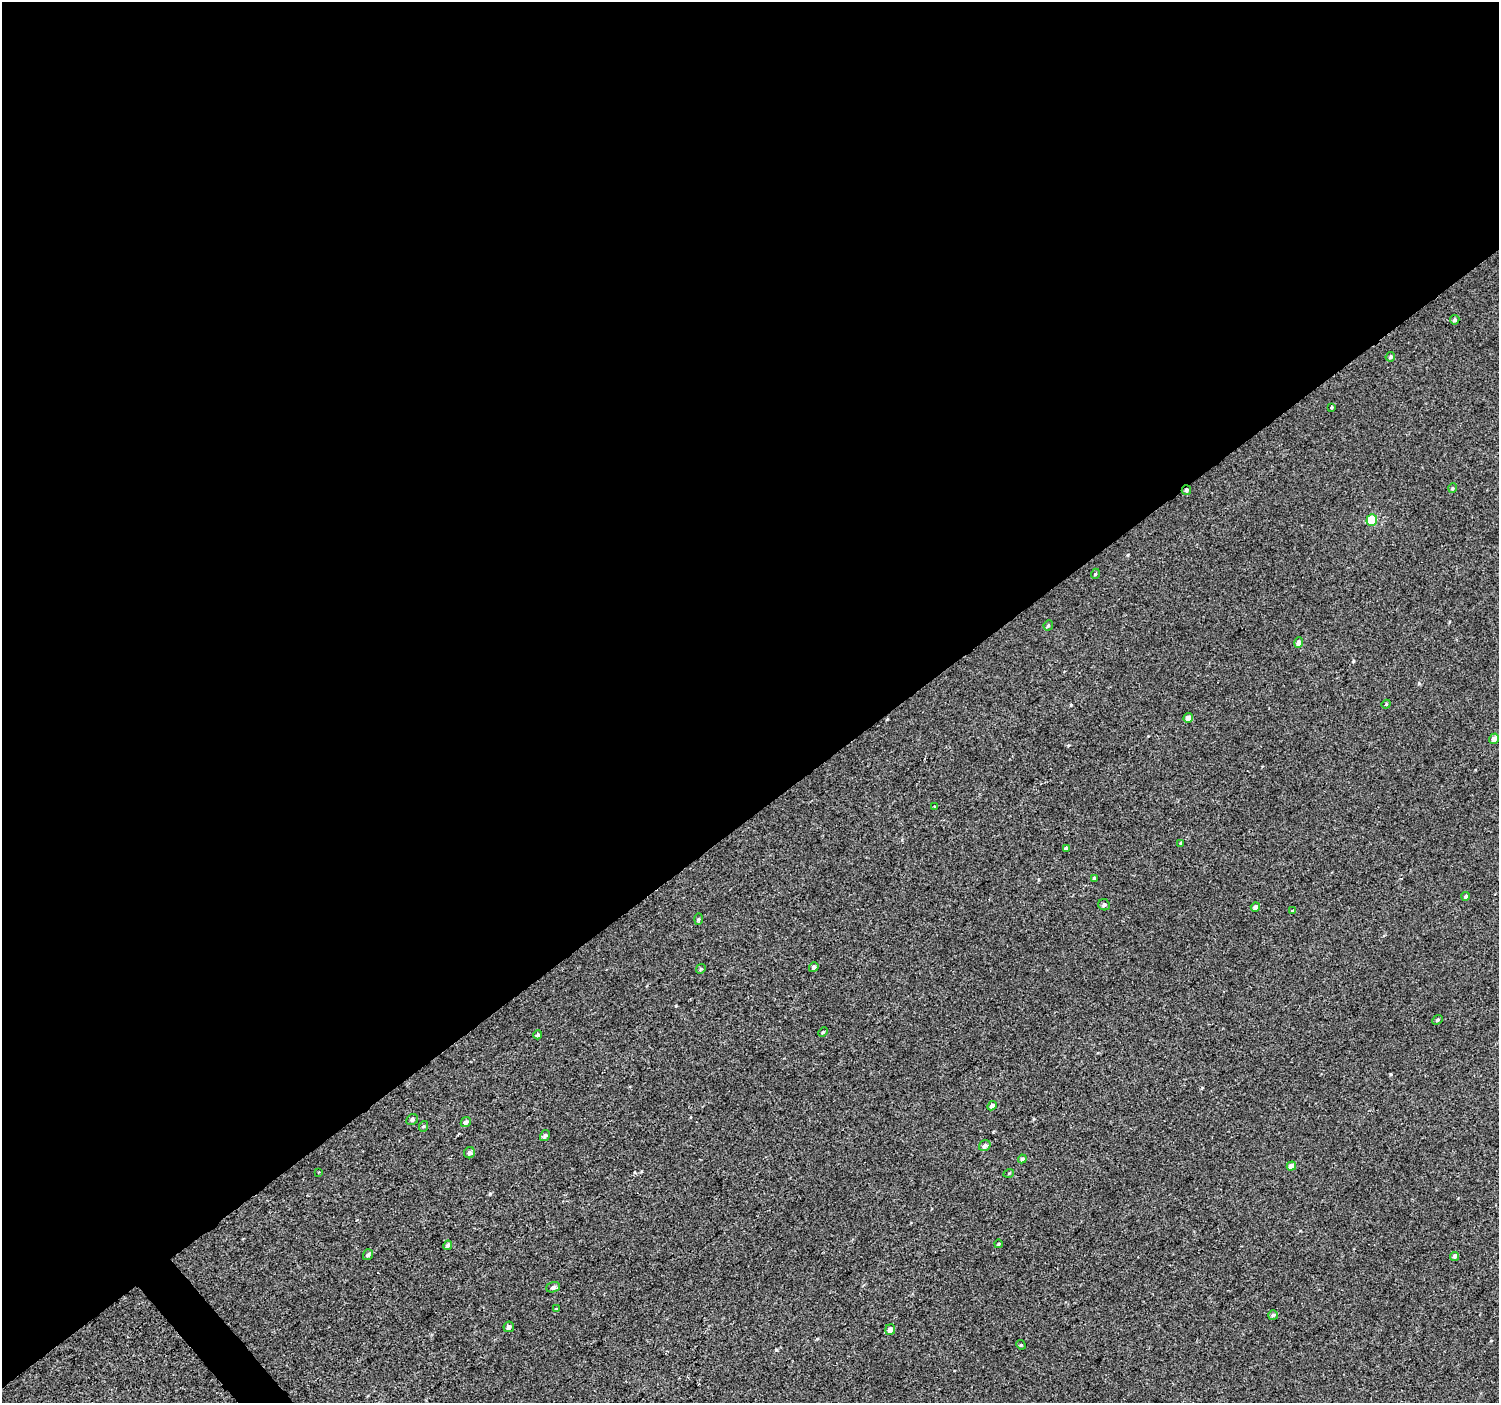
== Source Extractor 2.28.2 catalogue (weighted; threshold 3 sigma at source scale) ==
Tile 2 of 4 x 4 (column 2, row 1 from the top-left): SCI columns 1502-2998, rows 4405-5805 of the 5993 x 5943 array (HDU 1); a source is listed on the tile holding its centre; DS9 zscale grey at full resolution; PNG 1501 x 1405 px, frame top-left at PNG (2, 2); each listed source drawn as its Kron ellipse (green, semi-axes under 4 px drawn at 4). Shown black and unused: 59% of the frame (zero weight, under 2 of 3 exposures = <1% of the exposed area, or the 3 px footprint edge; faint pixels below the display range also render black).
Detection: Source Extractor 2.28.2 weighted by HDU 2 'WHT'; one run over the whole footprint, this tile lists its part. Background 3.04e-04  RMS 0.0042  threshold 0.019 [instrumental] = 3 sigma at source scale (4.5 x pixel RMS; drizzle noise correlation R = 1.50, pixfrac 1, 0.0396/0.0396 arcsec/px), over >= 5 px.
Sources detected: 48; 1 cosmic-ray / hot-pixel residue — neither listed nor drawn; the other 47 listed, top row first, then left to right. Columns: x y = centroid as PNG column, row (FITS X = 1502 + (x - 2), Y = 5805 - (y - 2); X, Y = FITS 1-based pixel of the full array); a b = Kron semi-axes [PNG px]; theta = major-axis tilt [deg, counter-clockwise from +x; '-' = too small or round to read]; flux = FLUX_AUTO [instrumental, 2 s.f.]
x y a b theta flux
1455 320 5 4 - 0.74
1390 357 5 4 - 0.74
1331 407 3 3 - 1.2
1453 488 5 4 - 0.52
1186 490 5 4 - 1
1372 520 6 5 - 17
1095 574 5 3 - 0.35
1048 625 5 4 - 0.5
1299 643 5 4 - 1.7
1386 704 4 4 - 0.46
1188 718 5 4 - 2.5
1494 739 5 4 - 1.6
935 806 3 2 - 0.43
1181 843 4 3 - 0.4
1066 848 4 3 - 2.1
1094 878 4 4 - 0.58
1466 896 4 4 - 0.62
1104 905 6 5 - 0.84
1255 907 5 4 - 1.2
1293 910 3 3 - 1.7
698 919 6 4 88 0.47
814 967 5 4 - 1.2
701 969 5 4 - 0.54
1438 1020 6 4 42 0.62
823 1032 5 4 - 0.54
538 1035 4 4 - 0.86
992 1106 5 4 - 1.4
412 1120 6 5 - 0.87
466 1122 5 4 - 1.3
424 1126 5 3 - 0.4
545 1135 6 4 58 0.8
985 1146 6 5 - 1.3
469 1153 6 5 - 1.3
1022 1159 4 4 - 0.86
1291 1166 5 4 - 2.8
319 1172 3 2 - 0.32
1009 1173 5 3 - 0.41
998 1244 4 3 - 0.39
448 1245 5 4 - 0.84
368 1255 6 4 54 0.84
1455 1256 5 4 - 1.1
553 1287 7 5 17 0.92
556 1309 3 3 - 0.57
1273 1315 5 5 - 0.75
509 1327 5 5 - 1.3
890 1330 5 4 - 2.3
1021 1345 5 4 - 0.45
Overlapping masked pixels (flux is a lower limit): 1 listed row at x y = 1186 490